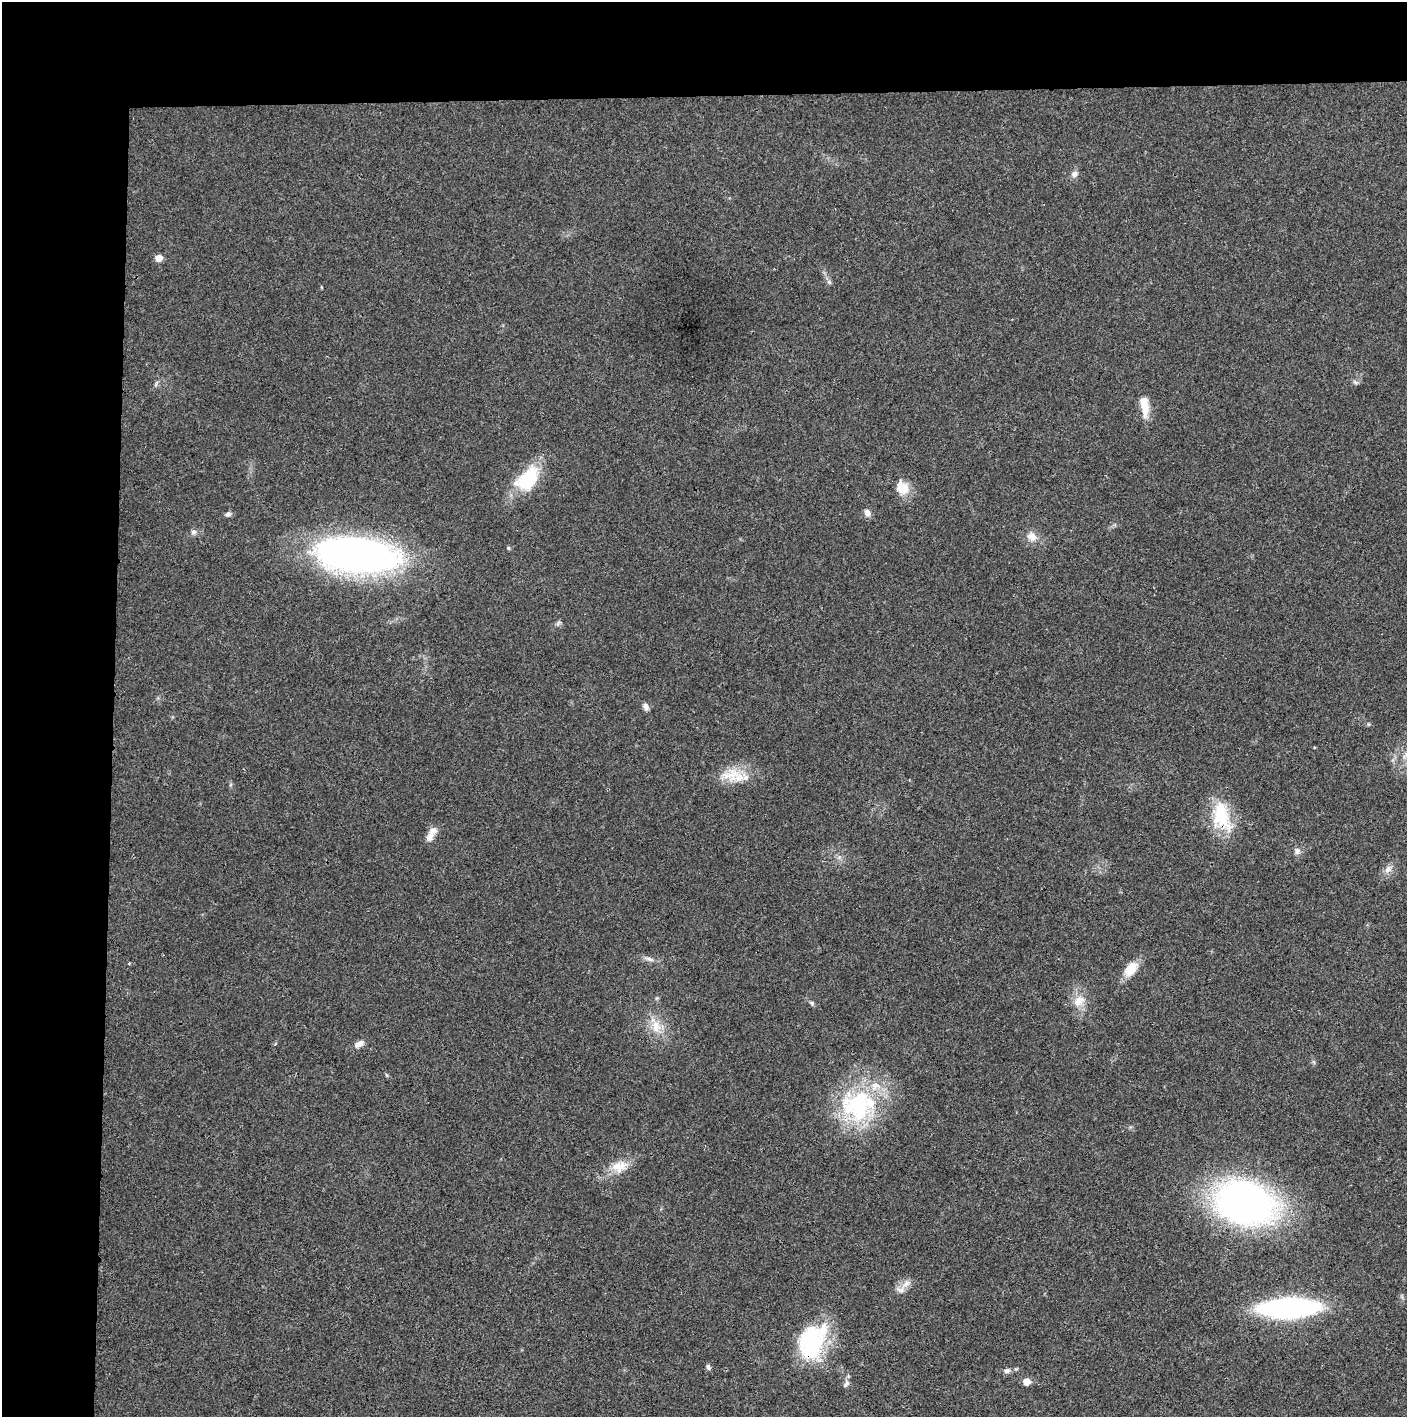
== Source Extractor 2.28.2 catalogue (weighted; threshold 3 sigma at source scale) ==
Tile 1 of 3 x 3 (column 1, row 1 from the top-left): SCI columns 4-1408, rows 2831-4245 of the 4219 x 4245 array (HDU 1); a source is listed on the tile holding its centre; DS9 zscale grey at full resolution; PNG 1409 x 1419 px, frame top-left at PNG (2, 2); no overlay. Shown black and unused: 14% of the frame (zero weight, under 3 of 4 exposures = <1% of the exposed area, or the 3 px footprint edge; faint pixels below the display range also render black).
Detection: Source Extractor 2.28.2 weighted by HDU 2 'WHT'; one run over the whole footprint, this tile lists its part. Background 0.0195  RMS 0.0041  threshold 0.0186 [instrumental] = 3 sigma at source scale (4.5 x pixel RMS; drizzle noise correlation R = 1.50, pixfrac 1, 0.05/0.05 arcsec/px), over >= 5 px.
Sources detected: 38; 1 inside a brighter object's white glare — not listed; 2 inside a brighter listed object's ellipse — not listed separately; the other 35 listed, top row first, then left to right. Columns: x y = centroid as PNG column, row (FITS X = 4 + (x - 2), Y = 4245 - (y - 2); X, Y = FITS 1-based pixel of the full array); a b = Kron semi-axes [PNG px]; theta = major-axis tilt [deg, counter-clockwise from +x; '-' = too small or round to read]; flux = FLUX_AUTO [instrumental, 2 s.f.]
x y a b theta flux
1074 174 9 8 - 1.8
159 258 5 5 - 4.9
829 282 7 4 -45 0.89
1355 382 7 4 -45 0.76
1145 406 28 9 -89 5.9
527 479 35 21 47 21
905 488 21 12 -79 5.5
867 513 10 7 -74 2
228 514 8 6 34 1.2
193 532 7 7 - 1.3
1032 537 14 11 -34 3.5
358 555 72 29 -5 210
558 623 8 4 53 0.8
646 707 9 6 -68 1.7
733 775 31 17 7 11
1221 816 40 22 -74 19
431 834 22 8 62 3.6
1297 851 8 8 - 1.7
1388 869 11 8 41 2.3
649 959 13 5 -21 1.6
1131 969 19 11 50 7.2
1079 1001 18 12 34 5.3
812 1003 6 4 -72 0.65
656 1026 19 12 -83 6.6
359 1044 12 7 31 2.6
858 1105 45 41 39 50
619 1166 23 14 18 7.2
1245 1203 42 34 -22 190
906 1283 13 8 33 3.2
1289 1308 43 15 3 120
811 1341 41 27 66 39
708 1367 7 5 -62 1.1
1007 1371 8 6 23 1.4
1026 1382 6 5 - 5.1
846 1383 12 6 61 1.4
Overlapping masked pixels (flux is a lower limit): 2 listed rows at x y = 1221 816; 811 1341